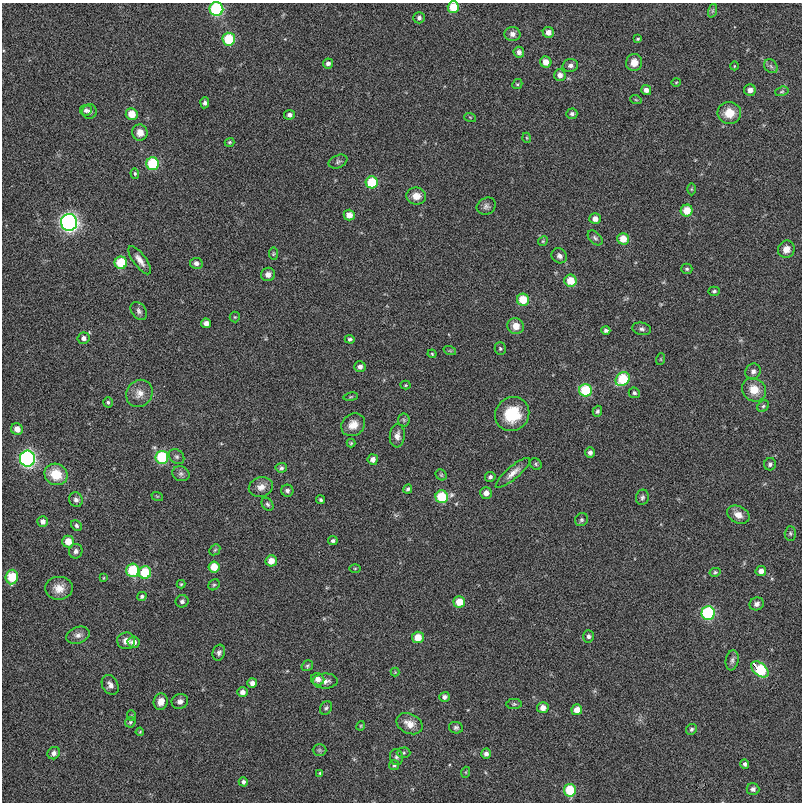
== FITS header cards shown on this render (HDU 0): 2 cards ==
NAXIS1  =                  800
NAXIS2  =                  800

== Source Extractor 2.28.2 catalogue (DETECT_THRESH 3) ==
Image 800 x 800 px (HDU 0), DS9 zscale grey, 1 PNG px = 1 image px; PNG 804 x 804 px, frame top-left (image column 1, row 800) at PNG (2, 3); each listed source drawn as its Kron ellipse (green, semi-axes under 4 px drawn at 4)
Background 6.55e-04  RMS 0.0081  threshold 0.0243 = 3 sigma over >= 5 px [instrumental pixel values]
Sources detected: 178; all 178 listed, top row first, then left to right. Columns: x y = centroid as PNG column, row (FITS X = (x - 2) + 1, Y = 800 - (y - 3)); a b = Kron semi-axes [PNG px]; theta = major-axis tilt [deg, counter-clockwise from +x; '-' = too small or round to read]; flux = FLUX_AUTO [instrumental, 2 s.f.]
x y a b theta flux
453 7 5 5 - 11
216 9 7 7 - 56
712 11 7 4 71 1
419 18 6 5 - 1.6
548 32 5 5 - 3.3
512 34 8 7 - 2.6
229 39 6 6 - 25
638 39 4 3 - 0.61
519 52 5 5 - 2.3
546 62 6 5 - 5.2
634 62 8 8 - 5
328 63 5 5 - 1.8
570 65 8 6 12 1.8
734 66 4 3 - 0.39
771 66 8 6 -46 1.6
560 75 6 6 - 2.7
676 82 5 3 - 0.43
517 84 5 4 - 0.77
646 90 5 5 - 2.7
750 90 6 5 - 2.9
782 91 7 4 17 0.91
636 100 6 3 -19 0.58
205 103 5 4 - 1.5
86 110 6 5 - 1.5
89 112 7 7 - 1.7
729 113 12 11 - 8.3
132 114 6 6 - 8.1
572 114 5 5 - 1.4
289 115 5 5 - 1.8
470 117 6 3 -19 0.5
140 133 8 8 - 4.6
527 138 5 3 - 0.51
229 142 5 4 - 0.81
338 162 10 6 23 1.4
153 164 6 6 - 29
135 173 5 4 - 0.79
372 182 6 6 - 18
691 189 6 4 90 0.72
416 196 10 8 -8 5.6
486 206 10 8 27 2.1
687 211 6 6 - 9.4
349 215 5 5 - 5
595 219 5 5 - 3.5
69 222 8 8 - 160
595 238 9 5 -45 1.3
623 239 6 6 - 8.2
543 241 5 4 - 0.69
786 249 9 8 - 4
273 254 6 4 -85 0.77
559 256 8 7 - 2.2
140 260 17 6 -54 4
121 263 6 6 - 18
196 263 6 5 - 2.2
687 269 5 5 - 0.99
268 274 7 6 - 2.8
570 281 6 6 - 11
714 291 6 4 2 0.95
523 300 6 6 - 13
139 311 10 7 -55 1.9
235 317 5 5 - 0.63
206 323 5 4 - 3.1
516 326 8 8 - 5
642 329 9 6 -11 1.7
606 330 4 4 - 1.4
84 338 6 5 - 2
350 339 5 4 - 1.1
500 349 6 5 - 0.98
450 351 6 4 -18 0.68
432 354 4 3 - 0.64
661 359 6 4 72 0.55
360 367 5 5 - 2.2
753 371 8 7 - 2
623 379 8 6 41 23
406 385 5 4 - 0.61
585 390 6 6 - 25
754 390 13 11 -39 8.3
139 393 14 12 50 5.2
634 393 6 5 - 1.2
351 397 7 3 9 0.64
108 402 5 4 - 0.92
763 406 6 5 - 1.1
597 411 5 4 - 1.1
512 414 18 16 46 21
404 420 6 6 - 0.99
353 425 13 10 35 6
17 429 6 5 - 4.4
397 436 11 7 85 3.2
351 443 4 4 - 0.67
590 452 5 5 - 2
162 457 6 6 - 36
177 457 8 6 -44 1.5
27 459 8 7 - 120
373 459 5 5 - 2.8
536 464 6 5 - 0.89
770 464 6 6 - 1.5
281 468 5 5 - 1.2
513 473 22 6 41 4.4
56 474 12 10 -30 13
181 474 9 7 -23 1.9
441 475 6 5 - 0.78
490 477 5 5 - 1.4
261 487 12 9 15 4.2
408 489 5 4 - 1
287 491 6 6 - 1.5
486 493 6 5 - 3.3
157 496 6 3 -18 0.6
442 497 6 6 - 23
642 497 8 6 73 1.4
76 500 7 6 - 1.9
321 500 4 3 - 0.87
267 504 7 5 -56 1.1
738 515 12 8 -27 4.5
581 520 7 6 - 1.1
43 521 5 5 - 2.6
76 526 6 5 - 1.1
790 533 7 5 89 1
333 541 5 4 - 1.2
68 542 6 6 - 6.7
215 550 6 4 45 0.8
76 551 7 6 - 2
271 561 5 5 - 5.7
214 567 5 5 - 9.2
355 568 6 4 1 0.62
133 570 6 6 - 21
761 571 5 5 - 3.1
145 572 6 6 - 19
715 572 5 4 - 0.88
12 577 7 6 - 18
103 578 4 2 - 0.44
181 584 4 4 - 0.69
214 585 6 5 - 0.83
59 588 14 11 3 6.2
142 596 5 4 - 1.2
182 601 6 6 - 1.5
459 602 6 5 - 8.9
757 604 7 6 - 2.1
708 613 7 6 - 50
78 635 12 8 19 2.8
588 636 6 5 - 1.5
418 637 6 5 - 8.6
126 641 9 8 - 3.9
134 642 6 5 - 3.6
219 653 8 6 72 1.7
732 660 10 6 80 1.8
307 666 6 5 - 0.9
760 669 10 6 -41 39
395 672 4 4 - 0.47
318 679 7 6 - 3.5
325 681 12 7 1 3
252 683 5 4 - 2.9
110 685 10 7 -61 2.8
242 692 5 5 - 2.5
444 697 5 5 - 1.9
180 701 8 7 - 2.6
161 702 8 7 - 5
514 704 7 5 0 0.94
326 708 7 5 56 1.1
543 708 6 5 - 4
577 710 5 5 - 5.5
132 716 5 3 - 0.53
130 722 5 5 - 0.83
410 724 14 9 -26 6.1
361 726 5 3 - 0.51
456 728 7 5 -10 1.3
691 729 6 5 - 1.1
140 732 4 3 - 0.45
319 750 7 6 - 1.2
54 753 6 6 - 1.9
403 753 7 5 2 0.91
486 754 5 4 - 2.2
396 757 8 6 -79 1.5
745 764 5 4 - 1.5
394 765 5 5 - 0.92
466 772 5 3 - 0.57
320 773 4 4 - 0.68
243 782 5 4 - 1.3
753 789 6 6 - 1.6
570 790 6 6 - 20
At the frame edge (FLAGS 8, measured only in part): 2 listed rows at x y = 453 7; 216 9